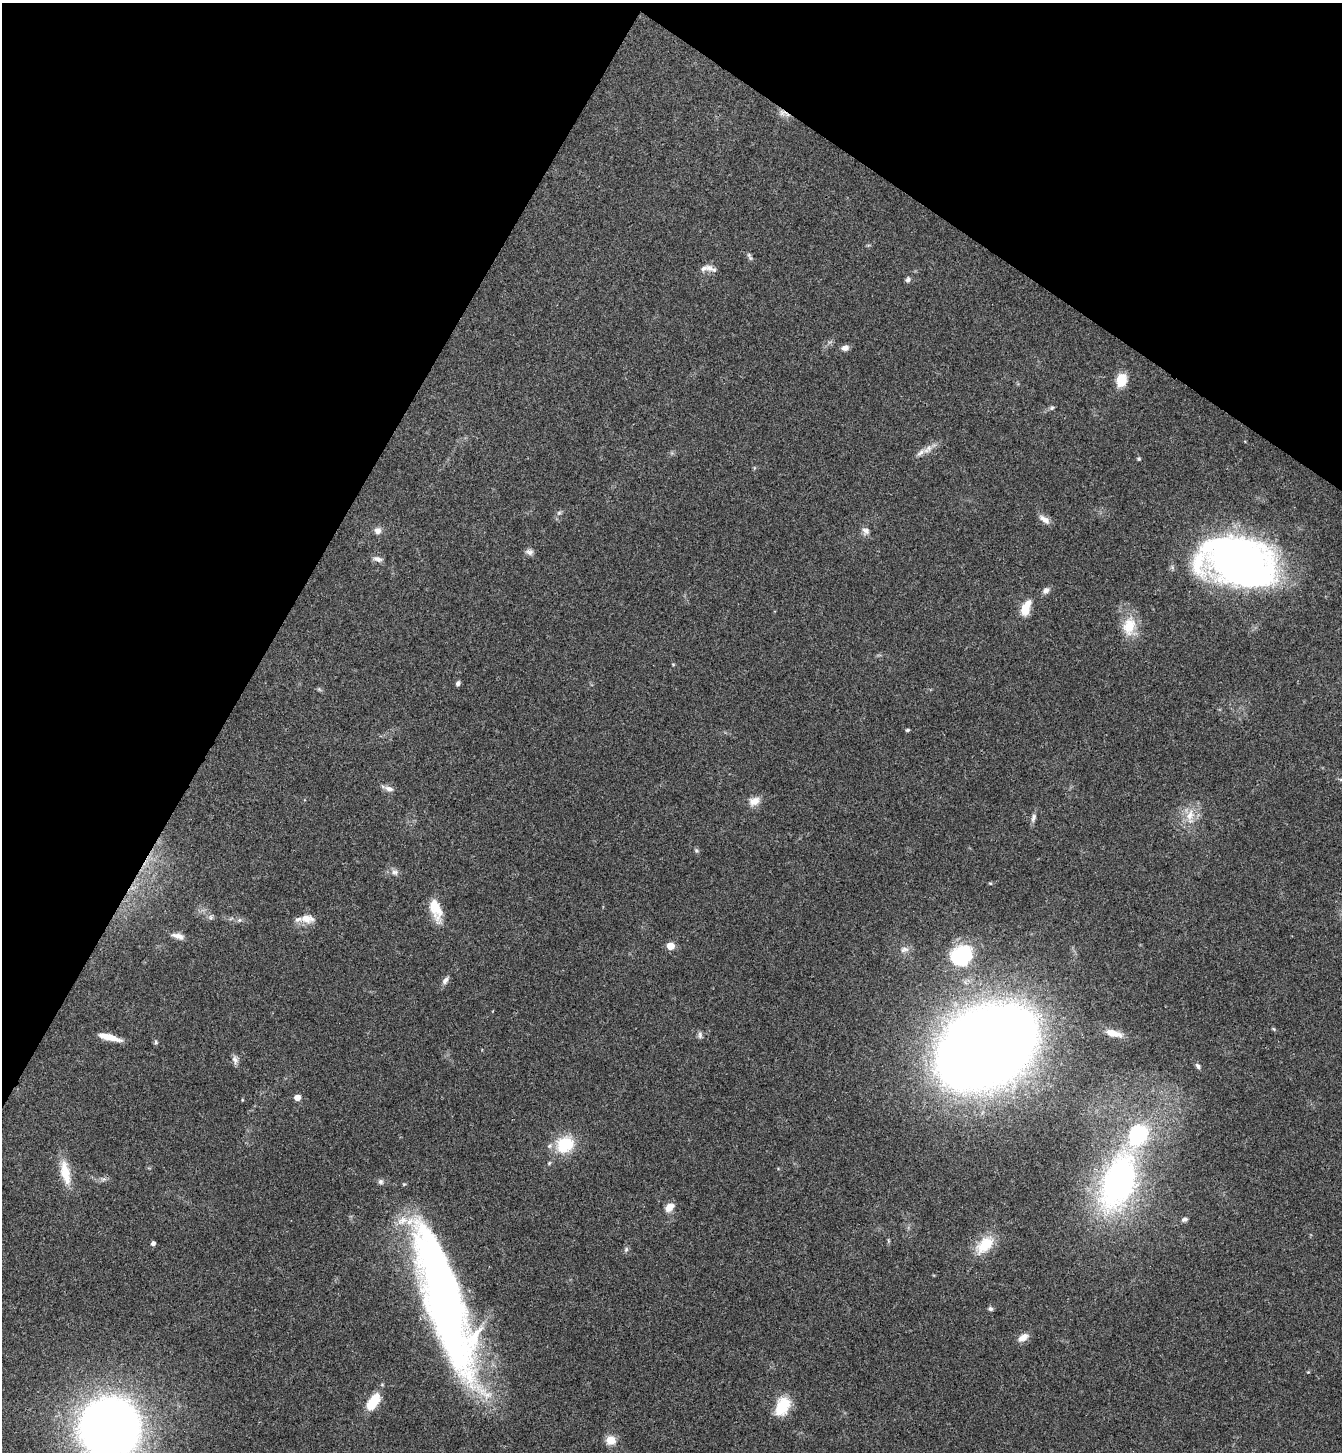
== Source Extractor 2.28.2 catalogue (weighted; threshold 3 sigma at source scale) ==
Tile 2 of 4 x 4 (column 2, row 1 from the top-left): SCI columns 1677-3016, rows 4384-5833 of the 5893 x 5870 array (HDU 1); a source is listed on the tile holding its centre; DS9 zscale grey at full resolution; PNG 1344 x 1454 px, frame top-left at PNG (2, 3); no overlay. Shown black and unused: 27% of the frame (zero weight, under 3 of 4 exposures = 6% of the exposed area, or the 3 px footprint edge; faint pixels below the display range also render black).
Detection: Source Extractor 2.28.2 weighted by HDU 2 'WHT'; one run over the whole footprint, this tile lists its part. Background 0.063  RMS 0.0054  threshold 0.0245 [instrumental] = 3 sigma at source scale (4.5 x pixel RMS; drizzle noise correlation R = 1.50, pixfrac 1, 0.05/0.05 arcsec/px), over >= 5 px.
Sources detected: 69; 1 inside a brighter object's white glare — not listed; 5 inside a brighter listed object's ellipse — not listed separately; the other 63 listed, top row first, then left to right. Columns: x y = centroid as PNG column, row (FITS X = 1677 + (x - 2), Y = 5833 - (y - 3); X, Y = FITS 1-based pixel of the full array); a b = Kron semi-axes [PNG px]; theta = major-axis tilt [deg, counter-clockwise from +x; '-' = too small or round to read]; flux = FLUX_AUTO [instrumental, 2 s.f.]
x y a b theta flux
782 113 10 8 -13 2.7
749 255 7 4 -73 1
709 268 18 7 -20 3
908 279 7 6 - 1.3
845 348 8 7 - 2.6
1121 380 12 9 78 13
1052 408 7 5 44 0.97
920 453 12 6 39 2.8
1139 459 5 4 - 0.71
559 513 7 4 1 0.87
1044 519 16 7 -37 3.4
378 531 8 8 - 2.9
866 531 11 8 -33 2.4
529 552 10 7 -16 2
377 559 12 6 -16 2.4
1240 562 68 44 -20 280
1046 590 9 7 33 2.1
1025 610 16 11 74 7.1
1129 626 26 17 78 13
458 683 6 5 - 1.4
908 730 4 3 - 0.98
389 789 11 7 -18 2.8
754 801 13 10 22 5.3
1190 815 17 9 73 6.7
1033 818 12 6 74 1.9
696 851 7 5 -69 0.94
395 872 10 7 -36 2.3
990 883 5 3 - 0.55
436 910 30 13 -73 11
210 917 7 4 -90 1.1
307 919 18 10 -8 5.7
239 920 6 5 - 1.2
178 936 16 7 -16 3.6
670 946 5 5 - 9.2
904 949 13 7 14 2.9
961 955 28 24 29 30
445 980 10 6 56 2.2
1274 1029 6 4 -70 0.61
1113 1033 21 7 -14 5.5
700 1035 10 6 -83 1.5
109 1037 22 6 -14 8.6
156 1042 6 5 - 0.86
987 1047 60 41 33 1500
235 1060 12 7 -68 2.3
1198 1066 8 5 -52 1.3
297 1097 5 4 - 5.7
565 1144 22 19 28 20
549 1163 5 4 - 0.65
65 1173 33 11 -79 12
1119 1181 51 27 71 180
380 1182 7 7 - 1.4
669 1207 12 8 42 4.8
1185 1219 7 5 3 1.4
153 1243 4 4 - 2.1
985 1245 26 15 45 15
626 1249 7 5 70 1.1
444 1301 147 32 -73 410
990 1309 6 6 - 1.2
1023 1337 14 7 31 4.1
373 1402 19 9 56 16
782 1406 21 17 72 14
110 1428 42 42 - 480
611 1440 9 9 - 7
Overlapping masked pixels (flux is a lower limit): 1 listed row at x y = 782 113
Isophote crosses this tile's border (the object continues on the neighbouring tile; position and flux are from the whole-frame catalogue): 1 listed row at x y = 110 1428